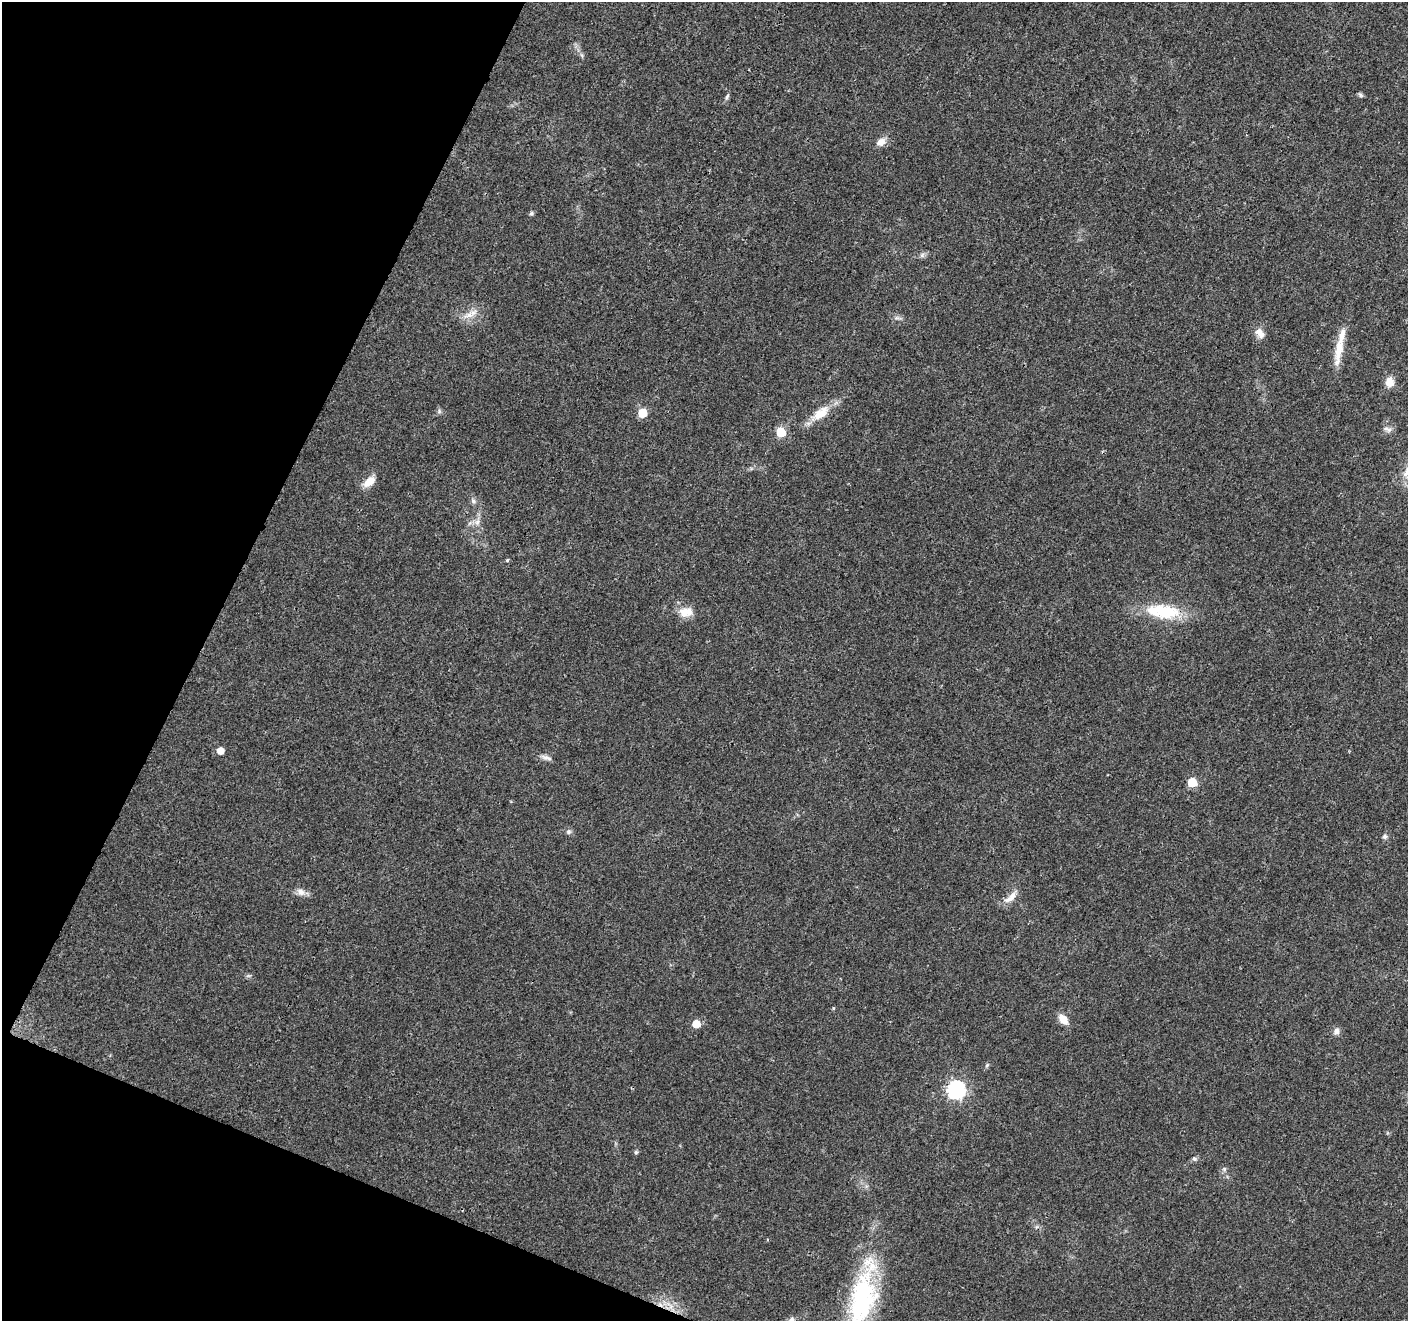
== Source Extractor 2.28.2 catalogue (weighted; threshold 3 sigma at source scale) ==
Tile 9 of 4 x 4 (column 1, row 3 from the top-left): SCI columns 7-1412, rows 1530-2848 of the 5644 x 5762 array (HDU 1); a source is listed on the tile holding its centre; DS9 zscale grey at full resolution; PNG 1410 x 1323 px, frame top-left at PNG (2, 2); no overlay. Shown black and unused: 20% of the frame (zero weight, under 3 of 4 exposures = <1% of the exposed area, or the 3 px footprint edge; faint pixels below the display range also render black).
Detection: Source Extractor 2.28.2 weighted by HDU 2 'WHT'; one run over the whole footprint, this tile lists its part. Background 0.0255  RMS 0.0032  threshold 0.0142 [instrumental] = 3 sigma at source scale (4.5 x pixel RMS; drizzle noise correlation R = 1.50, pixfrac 1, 0.0396/0.0396 arcsec/px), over >= 5 px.
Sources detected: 41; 1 cosmic-ray / hot-pixel residue — not listed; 2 inside a brighter listed object's ellipse — not listed separately; the other 38 listed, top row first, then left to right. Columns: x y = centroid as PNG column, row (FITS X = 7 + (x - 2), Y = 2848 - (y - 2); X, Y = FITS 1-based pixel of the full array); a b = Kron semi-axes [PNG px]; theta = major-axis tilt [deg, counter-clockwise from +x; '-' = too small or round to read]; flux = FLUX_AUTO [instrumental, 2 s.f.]
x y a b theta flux
1360 95 8 5 -46 0.55
727 97 8 4 65 0.73
881 142 12 9 32 2.3
531 213 6 5 - 0.56
922 255 8 5 46 0.81
469 315 18 8 18 3
1260 333 14 9 -49 2.6
1339 350 41 9 81 6.5
1390 382 11 10 - 2.9
439 411 7 4 -89 0.58
642 413 5 5 - 11
821 413 29 13 38 6.2
1388 429 14 4 -16 1
781 432 6 5 - 11
369 481 15 9 39 4
473 501 8 6 -69 0.86
477 522 7 7 - 1.3
507 560 4 3 - 0.44
1163 611 46 17 -6 15
686 612 18 12 0 4.2
220 751 5 5 - 3.3
546 758 16 5 -17 1.3
1192 782 6 5 - 12
569 832 7 6 - 0.75
1385 836 6 6 - 0.74
301 892 10 10 - 1.9
1010 897 22 8 41 2.9
833 1008 5 3 - 0.31
1063 1019 12 8 -51 3.5
696 1024 5 5 - 6.1
1336 1031 9 8 - 1.4
987 1065 7 4 46 0.5
956 1090 7 7 - 95
636 1152 5 5 - 0.47
1194 1159 7 6 - 0.76
1224 1169 6 5 - 0.62
862 1300 82 32 79 51
792 1319 8 6 30 0.87
Isophote crosses this tile's border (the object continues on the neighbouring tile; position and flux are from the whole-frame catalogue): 2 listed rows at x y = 862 1300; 792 1319